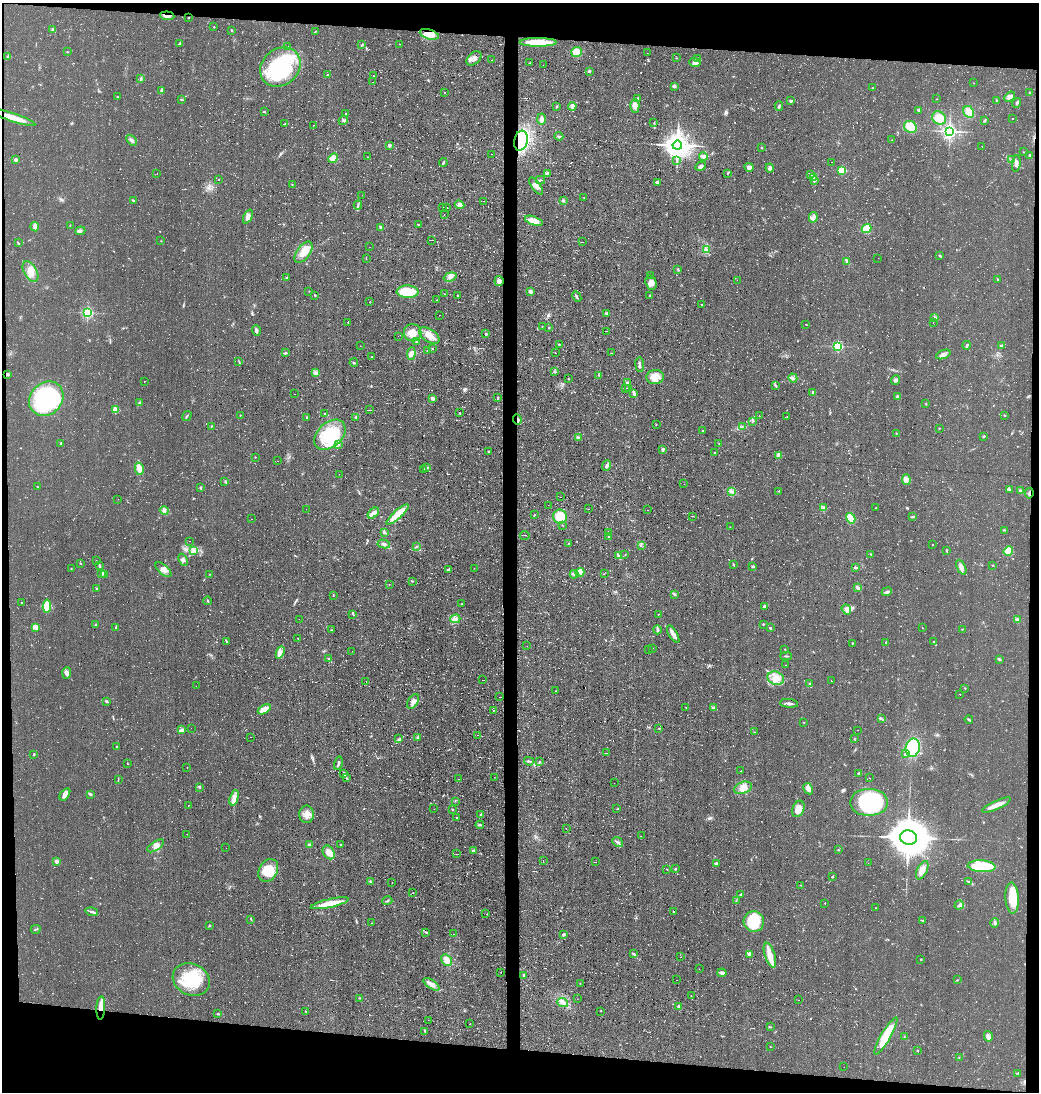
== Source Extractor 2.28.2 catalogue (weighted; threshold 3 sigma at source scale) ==
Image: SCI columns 151-4295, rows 1-4360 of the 4393 x 4360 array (HDU 1 of 3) = the unmasked area's bounding box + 8 px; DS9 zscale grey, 4 x 4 block average (1 PNG px = mean of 4 x 4 image px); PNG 1041 x 1094 px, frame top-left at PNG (2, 3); each listed source drawn as its Kron ellipse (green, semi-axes under 4 px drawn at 4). Shown black and unused: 10% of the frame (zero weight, under 2 of 3 exposures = <1% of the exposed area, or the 3 px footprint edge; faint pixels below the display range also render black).
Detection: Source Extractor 2.28.2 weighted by HDU 2 'WHT'. Background 0.0466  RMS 0.0094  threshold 0.0422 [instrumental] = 3 sigma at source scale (4.5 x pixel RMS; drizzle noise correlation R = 1.50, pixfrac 1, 0.05/0.05 arcsec/px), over >= 5 px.
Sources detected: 852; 7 too faint to see at this stretch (4 x 4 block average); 8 inside a brighter object's white glare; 52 cosmic-ray / hot-pixel residue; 1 long thin detection or spike segment (spike, bleed or trail) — neither listed nor drawn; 12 coinciding with a brighter row at this scale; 18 inside a brighter listed object's ellipse — not listed separately; of the other 754, all 500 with FLUX_AUTO >= 1.71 (the completeness limit of this list) listed and drawn (254 fainter detections not listed), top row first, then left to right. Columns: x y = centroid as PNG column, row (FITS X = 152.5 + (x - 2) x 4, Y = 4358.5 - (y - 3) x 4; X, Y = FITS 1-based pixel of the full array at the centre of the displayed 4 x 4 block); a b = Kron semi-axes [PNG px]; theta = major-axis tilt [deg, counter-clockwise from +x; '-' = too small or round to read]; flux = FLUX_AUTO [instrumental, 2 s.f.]
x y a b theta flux
167 16 7 4 -5 28
189 18 2 2 - 2.2
214 27 2 2 - 5.5
52 29 2 2 - 7.5
231 30 2 2 - 5.9
315 32 2 2 - 2.2
429 34 10 5 -17 69
538 42 18 4 0 140
179 44 4 2 - 7
399 44 2 2 - 1.9
362 45 3 2 - 5.7
288 46 2 2 - 1.9
67 52 2 2 - 2.5
577 52 5 5 - 52
647 53 2 2 - 2.5
8 57 2 2 - 21
474 58 9 5 42 35
676 58 2 2 - 2.1
697 58 2 2 - 3.5
492 60 2 2 - 2.2
695 62 6 4 -2 25
530 63 2 2 - 2.8
543 65 2 2 - 2
280 67 21 18 39 560
589 71 3 2 - 8.4
327 75 2 2 - 10
374 76 2 2 - 2.3
141 78 3 2 - 4.4
372 82 3 2 - 1.9
974 83 2 2 - 2.6
674 86 2 2 - 28
872 88 2 2 - 2.5
161 91 4 2 - 6.5
445 92 2 2 - 1.8
1030 93 2 2 - 4.3
118 97 2 2 - 2.7
1010 97 6 4 40 21
181 99 3 2 - 4.5
638 99 3 2 - 7
936 99 2 2 - 2.3
996 100 3 2 - 4.7
791 101 3 2 - 7.5
1017 103 5 2 - 8.7
572 106 4 3 - 16
635 106 7 4 89 34
779 106 4 2 - 7.8
557 107 3 2 - 5
918 110 2 2 - 7.6
265 111 2 2 - 2.6
969 112 6 5 - 55
346 113 3 2 - 3
14 118 23 4 -19 76
939 118 7 6 - 71
541 119 6 2 -88 25
1013 119 2 2 - 1.9
343 120 5 3 - 9.1
985 121 2 2 - 3.9
285 123 2 2 - 29
654 123 2 2 - 3.1
313 125 2 2 - 3.6
910 127 6 6 - 82
949 131 3 3 - 1300
559 136 4 2 - 6.7
132 140 6 2 -46 13
892 140 3 2 - 3.2
521 141 10 6 77 500
389 145 2 2 - 28
677 145 4 4 - 5900
982 146 2 2 - 3.3
761 147 2 2 - 6.6
1023 152 2 2 - 2.1
491 154 2 2 - 7.3
703 156 4 3 - 22
1029 156 4 2 - 4.8
368 157 2 2 - 1.9
333 158 5 4 - 50
16 160 2 2 - 32
677 160 3 2 - 5.4
1012 160 3 2 - 3.8
832 162 2 2 - 42
443 163 4 2 - 8.4
1016 164 8 3 84 23
700 166 5 3 - 15
749 167 4 4 - 17
770 168 4 4 - 14
842 170 2 2 - 250
547 173 3 2 - 6.8
727 173 2 2 - 3.4
157 174 2 2 - 3
811 174 3 2 - 3.9
814 177 3 2 - 5.5
219 179 2 2 - 2.2
540 180 4 2 - 4.7
815 180 4 2 - 5.9
657 183 4 3 - 9.2
292 185 2 2 - 2.5
536 186 10 4 -56 29
362 195 2 2 - 2.7
584 198 2 2 - 2
133 200 3 2 - 5.2
484 201 2 2 - 2.5
563 201 3 3 - 9.5
358 205 4 2 - 9.1
459 205 5 3 - 33
442 207 2 2 - 2.1
446 207 3 2 - 2.9
444 214 2 2 - 24
248 217 7 4 64 28
813 217 5 2 - 12
534 221 9 4 -20 65
70 225 2 2 - 2.6
418 225 2 2 - 4.4
35 227 4 3 - 14
381 227 4 2 - 7.1
867 229 5 4 - 65
80 231 5 3 - 12
431 240 2 2 - 3.2
161 241 2 2 - 1.9
582 242 2 2 - 3.3
18 243 4 2 - 4.1
369 247 2 2 - 59
707 249 2 2 - 3.7
303 252 12 6 54 85
940 255 3 2 - 5.7
366 258 2 2 - 2.5
878 258 2 2 - 2.2
847 261 4 3 - 13
678 269 3 2 - 5.3
30 272 11 6 -60 62
650 275 2 2 - 1.8
450 277 6 3 17 23
286 278 3 2 - 4.2
998 279 3 2 - 4.4
737 280 2 2 - 22
499 281 5 4 - 22
651 283 7 5 -71 32
309 291 2 2 - 2.1
530 291 3 3 - 15
407 292 11 6 -3 200
445 294 2 2 - 2.3
315 295 2 2 - 6.7
458 296 2 2 - 3.1
650 296 2 2 - 3.2
577 297 6 2 -63 9.1
437 300 2 2 - 2.1
370 302 2 2 - 5.8
701 304 2 2 - 2.2
87 312 3 2 - 700
607 313 2 2 - 4.4
439 315 2 2 - 14
935 317 2 2 - 4.2
348 322 2 2 - 5.1
933 323 2 2 - 2.3
806 324 3 2 - 2
543 327 2 2 - 3.8
549 328 2 2 - 3.8
256 331 5 2 - 18
607 331 2 2 - 2.5
413 333 9 8 - 60
486 334 2 2 - 26
429 335 11 6 -33 69
398 336 2 2 - 2
416 342 2 2 - 4.4
559 344 2 2 - 5.6
967 345 4 2 - 7.5
360 346 2 2 - 3.8
838 346 2 2 - 380
1001 346 3 3 - 8.5
433 348 2 2 - 2.1
428 350 3 2 - 11
285 353 4 2 - 6.4
555 353 2 2 - 2.3
611 353 2 2 - 3
411 354 6 4 84 21
943 354 8 4 21 24
372 356 2 2 - 5.5
239 362 3 2 - 4.2
354 363 4 2 - 5.8
640 365 7 2 -83 11
555 372 3 2 - 4.1
316 373 3 3 - 14
8 374 4 3 - 9
599 375 2 2 - 8.4
655 377 9 7 13 75
793 378 5 2 - 11
569 379 2 2 - 3.3
895 380 5 4 - 13
144 381 2 2 - 2
628 383 3 3 - 12
776 386 3 2 - 4.8
625 388 3 2 - 2.8
628 388 2 2 - 3.4
813 392 4 2 - 6.9
634 393 4 3 - 10
295 394 2 2 - 22
898 397 4 3 - 12
432 398 3 3 - 21
497 398 3 2 - 4.5
46 399 18 15 46 880
139 403 3 2 - 5.5
926 404 2 2 - 3.9
115 410 2 2 - 180
369 410 2 2 - 3.1
460 413 2 2 - 2.4
325 414 3 2 - 6.5
240 415 2 2 - 2.1
1005 415 2 2 - 3.4
187 416 5 2 - 6.3
759 416 2 2 - 1.9
356 417 2 2 - 7.9
787 417 2 2 - 2.4
307 418 2 2 - 8.4
517 419 5 2 - 11
753 421 3 2 - 3.1
656 424 2 2 - 3.2
211 426 2 2 - 2.3
742 426 2 2 - 1.8
939 428 2 2 - 2.8
702 431 4 2 - 5.2
896 433 2 2 - 2
330 435 18 12 42 230
984 436 2 2 - 5.6
578 438 3 3 - 8.7
61 443 3 2 - 5.5
719 444 2 2 - 3.1
338 445 2 2 - 3.4
663 449 2 2 - 26
488 451 2 2 - 4.5
715 453 2 2 - 2.4
779 455 3 2 - 34
255 457 2 2 - 4.7
278 461 2 2 - 2.4
606 466 5 3 - 12
427 467 3 2 - 7.9
139 469 6 3 -77 58
423 469 2 2 - 2.1
339 474 2 2 - 2.1
906 480 5 4 - 26
225 482 3 2 - 5.5
684 484 2 2 - 2.6
37 486 2 2 - 1.9
200 488 2 2 - 12
1009 489 2 2 - 4.7
731 491 4 2 - 8.5
778 491 2 2 - 2.6
1021 491 4 3 - 13
1029 493 5 2 - 9
560 497 2 2 - 2.2
118 499 2 2 - 2.2
549 505 2 2 - 1.9
824 508 3 2 - 7.3
876 508 2 2 - 2.2
306 509 2 2 - 2.5
589 509 2 2 - 2
648 510 2 2 - 3.9
164 511 4 3 - 12
373 513 6 4 39 19
397 514 14 4 41 140
534 515 3 2 - 4.2
692 516 2 2 - 3.5
560 517 7 7 - 110
912 517 4 2 - 8.2
851 518 5 4 - 180
251 519 2 2 - 13
562 525 2 2 - 2.2
730 527 2 2 - 1.9
1004 530 3 2 - 4.1
385 532 3 2 - 4.7
608 532 3 2 - 4.6
525 535 5 2 - 4.9
609 537 2 2 - 4.6
189 541 2 2 - 2.4
384 544 6 2 -8 10
568 544 2 2 - 2.2
932 545 2 2 - 3
641 546 2 2 - 2.1
416 547 3 2 - 3.7
194 550 3 2 - 8.3
947 550 3 2 - 4.7
1008 551 5 4 - 65
871 554 2 2 - 2.1
618 555 3 2 - 6.3
625 555 2 2 - 2.2
183 560 6 4 -67 15
96 561 2 2 - 2.9
81 563 2 2 - 2.6
733 564 3 2 - 4.1
99 565 4 2 - 9.1
993 565 2 2 - 1.8
753 566 4 2 - 5
856 567 4 2 - 6.8
961 567 8 3 -63 26
474 568 2 2 - 1.9
71 569 2 2 - 2.6
163 570 10 5 -41 30
449 570 4 2 - 7.4
580 572 4 4 - 88
102 573 3 2 - 18
105 574 3 3 - 8.6
209 574 2 2 - 1.9
574 574 4 3 - 12
604 574 2 2 - 1.9
412 581 3 2 - 3.9
389 585 2 2 - 2
858 588 3 2 - 21
96 589 3 2 - 2.6
887 592 5 3 - 12
674 594 3 2 - 3.5
333 595 2 2 - 2.9
208 601 4 2 - 5.5
21 603 2 2 - 6.4
461 604 2 2 - 1.8
47 606 6 3 83 170
765 606 3 3 - 13
846 609 5 3 - 18
353 614 2 2 - 4.4
658 614 2 2 - 5.9
299 619 2 2 - 8.6
455 619 5 4 - 19
1017 620 3 3 - 18
763 624 2 2 - 5.1
96 625 2 2 - 28
35 627 2 2 - 110
116 627 2 2 - 3.1
770 628 2 2 - 7.6
922 628 2 2 - 1.7
962 629 2 2 - 2
331 630 3 2 - 4.4
657 630 4 3 - 9.8
673 634 9 2 -59 40
298 638 2 2 - 6.1
226 641 3 2 - 5.3
886 642 2 2 - 3.7
934 642 2 2 - 3.3
852 643 2 2 - 2.4
527 646 2 2 - 2.9
652 648 2 2 - 2.8
649 649 2 2 - 1.9
785 649 2 2 - 3.1
352 651 2 2 - 6.1
280 652 6 3 67 19
786 656 6 2 -2 7.2
328 658 3 2 - 3.4
999 659 4 2 - 7
785 665 2 2 - 1.8
67 673 6 4 88 19
776 678 8 6 -18 54
482 680 2 2 - 6.8
366 681 2 2 - 1.9
831 681 2 2 - 5.6
810 683 3 2 - 2.5
196 686 2 2 - 2.1
965 688 2 2 - 3
556 691 2 2 - 2.2
960 694 2 2 - 4.5
500 697 2 2 - 2.5
106 701 4 2 - 7.3
413 701 8 5 59 32
789 703 9 2 -6 20
686 707 2 2 - 3.4
714 708 3 2 - 5.2
264 709 7 3 30 62
493 710 2 2 - 4.8
881 719 2 2 - 3.1
969 720 4 2 - 8.2
804 722 2 2 - 2.6
191 728 2 2 - 3.1
659 728 2 2 - 2.6
182 730 4 2 - 21
858 730 2 2 - 2.5
755 732 2 2 - 2.6
478 735 2 2 - 1.9
251 737 2 2 - 5.8
418 737 2 2 - 2.4
399 739 4 2 - 5.6
854 739 2 2 - 2.6
116 746 2 2 - 8.7
913 748 9 7 77 270
607 753 3 2 - 2
34 754 2 2 - 5.4
905 754 2 2 - 19
529 761 5 2 - 7.7
539 762 3 2 - 4.5
338 763 7 2 77 10
127 764 2 2 - 2.2
187 767 2 2 - 2
741 771 2 2 - 3.5
859 773 3 3 - 6.7
344 774 4 2 - 5.2
346 777 2 2 - 4.7
494 777 2 2 - 1.7
869 778 2 2 - 6.1
459 779 2 2 - 4.8
118 780 2 2 - 2.1
614 783 2 2 - 4.3
199 787 3 2 - 3
743 788 9 5 19 41
808 789 6 4 -63 26
65 794 7 4 55 24
90 794 4 3 - 9
234 798 8 4 73 39
455 801 2 2 - 1.9
869 802 19 13 0 420
188 805 2 2 - 1.7
997 805 16 3 24 54
434 809 2 2 - 2.6
452 809 2 2 - 3.8
617 809 2 2 - 1.8
798 809 8 5 68 69
307 814 8 7 - 46
481 814 3 2 - 7.5
457 817 2 2 - 5.2
480 825 4 2 - 5.5
566 828 2 2 - 4.7
187 834 2 2 - 3.6
641 836 2 2 - 7.6
908 837 8 7 - 19000
618 842 6 2 -38 13
309 845 3 2 - 16
341 845 2 2 - 13
156 846 9 4 32 27
226 848 2 2 - 1.9
838 850 2 2 - 3
473 851 2 2 - 39
329 852 7 5 -58 56
457 854 3 2 - 2.3
543 860 2 2 - 2.6
56 861 2 2 - 69
595 862 2 2 - 1.8
716 863 4 3 - 8.6
868 863 2 2 - 2.5
982 866 14 5 -4 300
675 869 2 2 - 5.2
268 870 12 9 60 120
667 870 3 2 - 2.9
922 870 10 5 64 41
832 877 3 2 - 2.9
370 881 4 2 - 5.7
968 881 3 2 - 5.7
392 883 2 2 - 2.6
801 885 2 2 - 1.9
413 893 2 2 - 2.1
741 894 3 2 - 3.9
1012 898 15 6 -86 120
736 900 3 2 - 2.6
387 901 5 2 - 6.5
330 903 19 3 12 120
824 903 2 2 - 5.5
959 905 5 3 - 12
876 907 2 2 - 5.3
92 912 6 2 -16 14
673 912 2 2 - 6
486 914 2 2 - 4.4
251 919 3 2 - 4.6
923 920 2 2 - 2.6
754 922 10 10 - 210
371 923 2 2 - 2.7
995 923 5 2 - 7.8
209 925 3 2 - 5.1
36 929 5 2 - 5.3
425 932 3 2 - 5.1
453 934 2 2 - 1.8
564 935 3 2 - 10
633 954 4 2 - 7.9
749 954 2 2 - 33
770 955 13 5 -72 75
681 957 2 2 - 4.9
921 959 2 2 - 3.1
447 960 6 5 - 39
699 969 2 2 - 1.8
501 972 2 2 - 1.8
722 973 4 3 - 17
524 976 3 2 - 9.4
191 979 19 15 -25 240
677 980 2 2 - 9.6
957 980 2 2 - 2.7
580 983 2 2 - 1.9
431 984 9 3 -35 38
691 996 2 2 - 3
359 998 2 2 - 3.4
577 999 2 2 - 1.9
799 1000 3 2 - 2
563 1002 5 3 - 20
679 1006 2 2 - 31
101 1008 11 3 87 61
305 1011 2 2 - 2.3
600 1011 2 2 - 3.3
218 1014 4 2 - 5.4
428 1020 2 2 - 8.2
470 1024 2 2 - 4.7
770 1027 2 2 - 3.2
425 1031 4 2 - 4.2
886 1036 21 5 60 190
904 1036 3 2 - 2.3
988 1036 5 3 - 29
770 1046 2 2 - 3
917 1050 2 2 - 5.2
959 1057 2 2 - 2.1
844 1067 2 2 - 11
1018 1073 2 2 - 2.7
Overlapping masked pixels (flux is a lower limit): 7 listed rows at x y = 167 16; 429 34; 521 141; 8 374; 517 419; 1029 493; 101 1008
Diffuse or blended objects may show on this block-average render without a row.